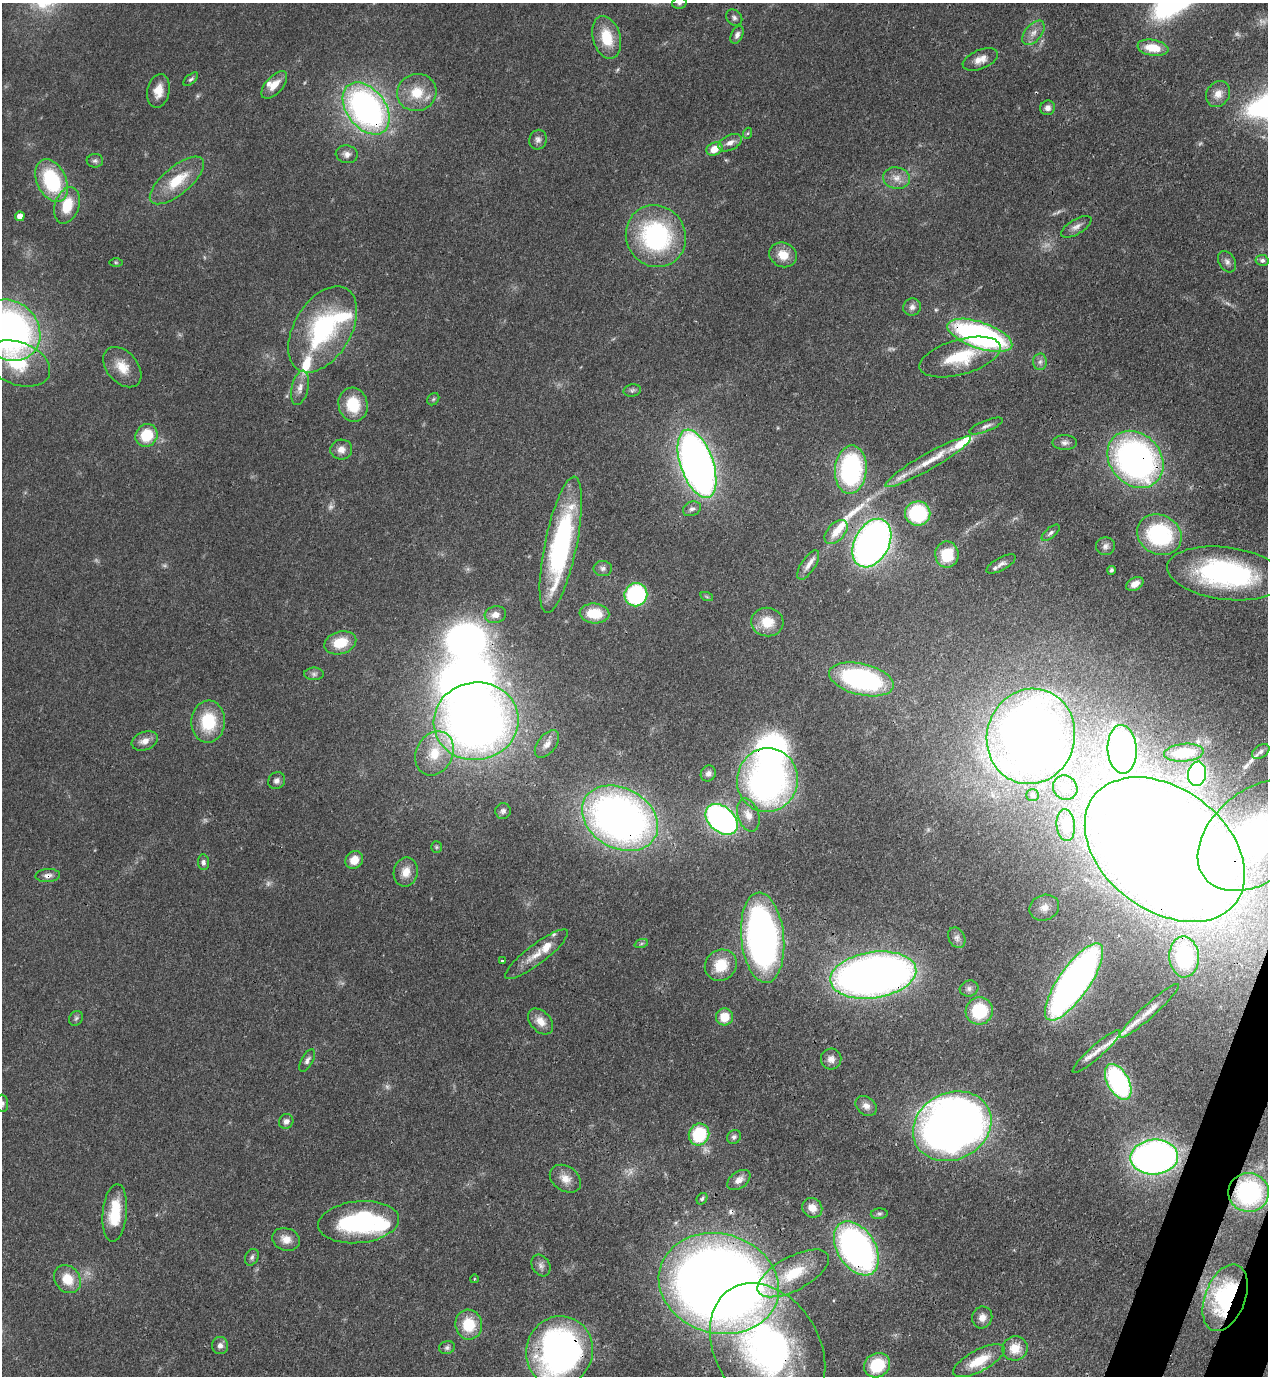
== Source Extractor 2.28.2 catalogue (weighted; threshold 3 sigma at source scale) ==
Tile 6 of 4 x 4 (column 2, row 2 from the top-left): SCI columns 1619-2884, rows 2791-4164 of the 5638 x 5579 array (HDU 1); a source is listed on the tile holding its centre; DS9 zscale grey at full resolution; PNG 1270 x 1378 px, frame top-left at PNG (2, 3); each listed source drawn as its Kron ellipse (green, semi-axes under 4 px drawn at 4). Shown black and unused: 2% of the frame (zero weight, under 3 of 4 exposures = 7% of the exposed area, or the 3 px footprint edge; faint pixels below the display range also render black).
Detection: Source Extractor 2.28.2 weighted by HDU 2 'WHT'; one run over the whole footprint, this tile lists its part. Background 0.0512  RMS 0.0033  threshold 0.0147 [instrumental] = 3 sigma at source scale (4.5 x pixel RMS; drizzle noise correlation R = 1.50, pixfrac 1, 0.05/0.05 arcsec/px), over >= 5 px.
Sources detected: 182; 9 too faint to see at this stretch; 5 inside a brighter object's white glare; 1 cosmic-ray / hot-pixel residue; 3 long thin detections or spike segments (spike, bleed or trail) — neither listed nor drawn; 10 inside a brighter listed object's ellipse — not listed separately; the other 154 listed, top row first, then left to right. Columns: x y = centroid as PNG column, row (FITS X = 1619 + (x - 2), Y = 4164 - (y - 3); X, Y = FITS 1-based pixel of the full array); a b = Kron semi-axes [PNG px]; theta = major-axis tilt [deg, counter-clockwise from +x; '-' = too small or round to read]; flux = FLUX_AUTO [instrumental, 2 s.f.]
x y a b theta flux
679 3 7 5 13 0.71
734 18 9 7 -44 1
1033 33 14 8 50 2.6
737 35 10 5 65 1.3
607 37 22 13 -75 10
1153 48 15 8 -9 6.9
980 59 19 9 22 3.5
191 79 9 4 41 0.72
274 85 17 8 47 4.1
158 91 17 11 78 4.2
417 92 20 18 21 8.8
1218 94 14 11 57 3.1
366 108 29 19 -53 110
1048 108 7 7 - 1.5
748 133 6 3 71 0.43
538 140 10 8 69 1.5
730 143 12 7 26 2.3
714 149 8 6 28 4.7
347 154 11 8 -12 1.7
95 161 8 7 - 0.91
896 178 13 11 -8 3.1
177 180 33 13 40 11
52 181 23 14 -64 27
67 205 19 12 72 9.1
20 216 5 4 - 2.7
1076 227 17 7 31 2.1
656 236 31 29 -60 48
783 255 14 12 -26 5.2
1262 260 6 5 - 0.96
116 262 6 4 -1 0.47
1227 262 11 8 -60 1.5
912 307 9 8 - 1.5
323 329 47 28 59 44
9 330 33 29 -40 160
980 335 34 13 -19 100
960 357 42 17 15 16
1040 362 8 7 - 1.3
18 363 33 21 -21 16
122 367 23 15 -49 6.3
300 388 17 8 77 2.7
632 390 9 6 13 0.83
433 399 7 5 45 0.59
353 405 17 14 -78 11
986 426 18 5 22 1.6
146 435 11 10 - 11
1065 442 12 7 -1 1.5
341 449 11 10 - 2.5
1135 459 31 25 -48 120
928 462 49 8 30 9.4
697 464 36 16 -71 250
851 470 24 16 86 52
692 509 9 7 25 1.3
918 513 12 12 - 27
836 532 14 8 48 4.4
1051 533 11 5 40 0.99
1159 535 23 19 -29 33
872 543 26 17 62 180
561 545 69 16 78 59
1105 546 9 9 - 1.5
947 554 13 11 -88 12
1001 564 16 6 29 1.6
808 565 17 7 57 2.4
603 568 9 7 1 1.2
1111 570 4 3 - 0.76
1226 573 59 26 -7 64
1135 584 9 6 28 2.9
636 595 12 11 - 37
707 597 6 4 -19 0.46
594 613 15 10 -4 9.7
495 615 11 8 15 2.4
767 622 16 14 -6 6.9
340 643 16 11 16 8.7
314 674 10 6 0 1.1
861 679 33 15 -13 63
476 721 43 38 10 280
208 722 21 17 88 15
1031 736 48 44 74 410
145 741 13 9 21 2.8
547 744 16 9 52 2.4
1122 749 24 14 -86 82
1261 752 9 6 34 1.2
434 753 23 18 64 11
1184 753 20 9 5 7.7
708 773 8 7 - 1.3
1197 774 12 9 80 46
767 780 32 30 75 130
277 781 9 8 - 1.3
1065 788 13 11 -47 2.9
1033 795 6 6 - 0.7
503 811 8 8 - 1
748 815 17 10 -73 3.8
620 818 40 30 -30 200
722 819 18 12 -42 100
1066 825 16 9 -84 2.7
1258 835 68 45 40 57
436 847 6 5 - 0.48
1165 850 89 61 -37 1000
354 860 9 8 - 4.8
203 862 8 5 -84 0.99
406 872 15 12 79 4
48 876 12 6 3 1.6
1044 908 15 12 21 3.5
763 938 45 21 -84 140
957 938 11 8 -64 1.4
641 944 7 4 19 0.61
537 954 38 10 37 5.9
1184 957 20 14 -87 19
502 961 3 3 - 0.77
721 965 16 15 - 8.8
873 975 43 23 8 260
1074 982 46 15 55 220
969 988 9 8 - 1.4
979 1011 14 13 - 18
1149 1011 39 6 42 4.1
724 1017 8 8 - 6.4
76 1018 8 6 55 0.76
541 1021 15 10 -47 3.5
1096 1051 31 6 42 4.4
831 1059 10 10 - 2.1
307 1060 12 5 60 1.3
1118 1082 19 10 -61 53
2 1103 8 6 -82 0.92
866 1106 12 8 -39 2.1
286 1121 8 7 - 1.5
952 1126 40 33 26 280
699 1134 11 10 - 19
734 1137 7 6 - 0.93
1154 1157 24 17 4 160
565 1179 17 12 -34 3.7
739 1180 13 8 36 2.3
1249 1192 20 19 - 41
702 1199 6 5 - 0.68
812 1208 10 9 - 3.1
115 1213 29 12 84 13
879 1214 8 5 3 0.76
359 1222 40 21 6 44
286 1239 14 11 -17 3.4
856 1248 30 19 -57 120
252 1257 9 6 64 1
541 1266 11 8 -59 1.5
793 1273 39 17 28 15
67 1279 15 12 -50 7.2
474 1279 4 3 - 0.26
719 1284 61 49 -15 550
1225 1298 35 20 69 36
982 1317 11 10 - 2.6
469 1325 15 13 -82 10
220 1346 8 8 - 1.5
447 1348 8 6 16 0.86
1015 1348 13 12 - 5.3
768 1349 70 52 -58 110
559 1351 35 33 70 130
979 1361 29 11 28 9.1
877 1365 13 11 30 15
Overlapping masked pixels (flux is a lower limit): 15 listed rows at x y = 366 108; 980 335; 1135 459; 872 543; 620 818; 1258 835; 1165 850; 48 876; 873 975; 1249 1192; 856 1248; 719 1284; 1225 1298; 768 1349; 559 1351
Isophote crosses this tile's border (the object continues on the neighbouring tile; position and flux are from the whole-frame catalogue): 6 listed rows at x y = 679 3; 9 330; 1258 835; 2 1103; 768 1349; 559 1351